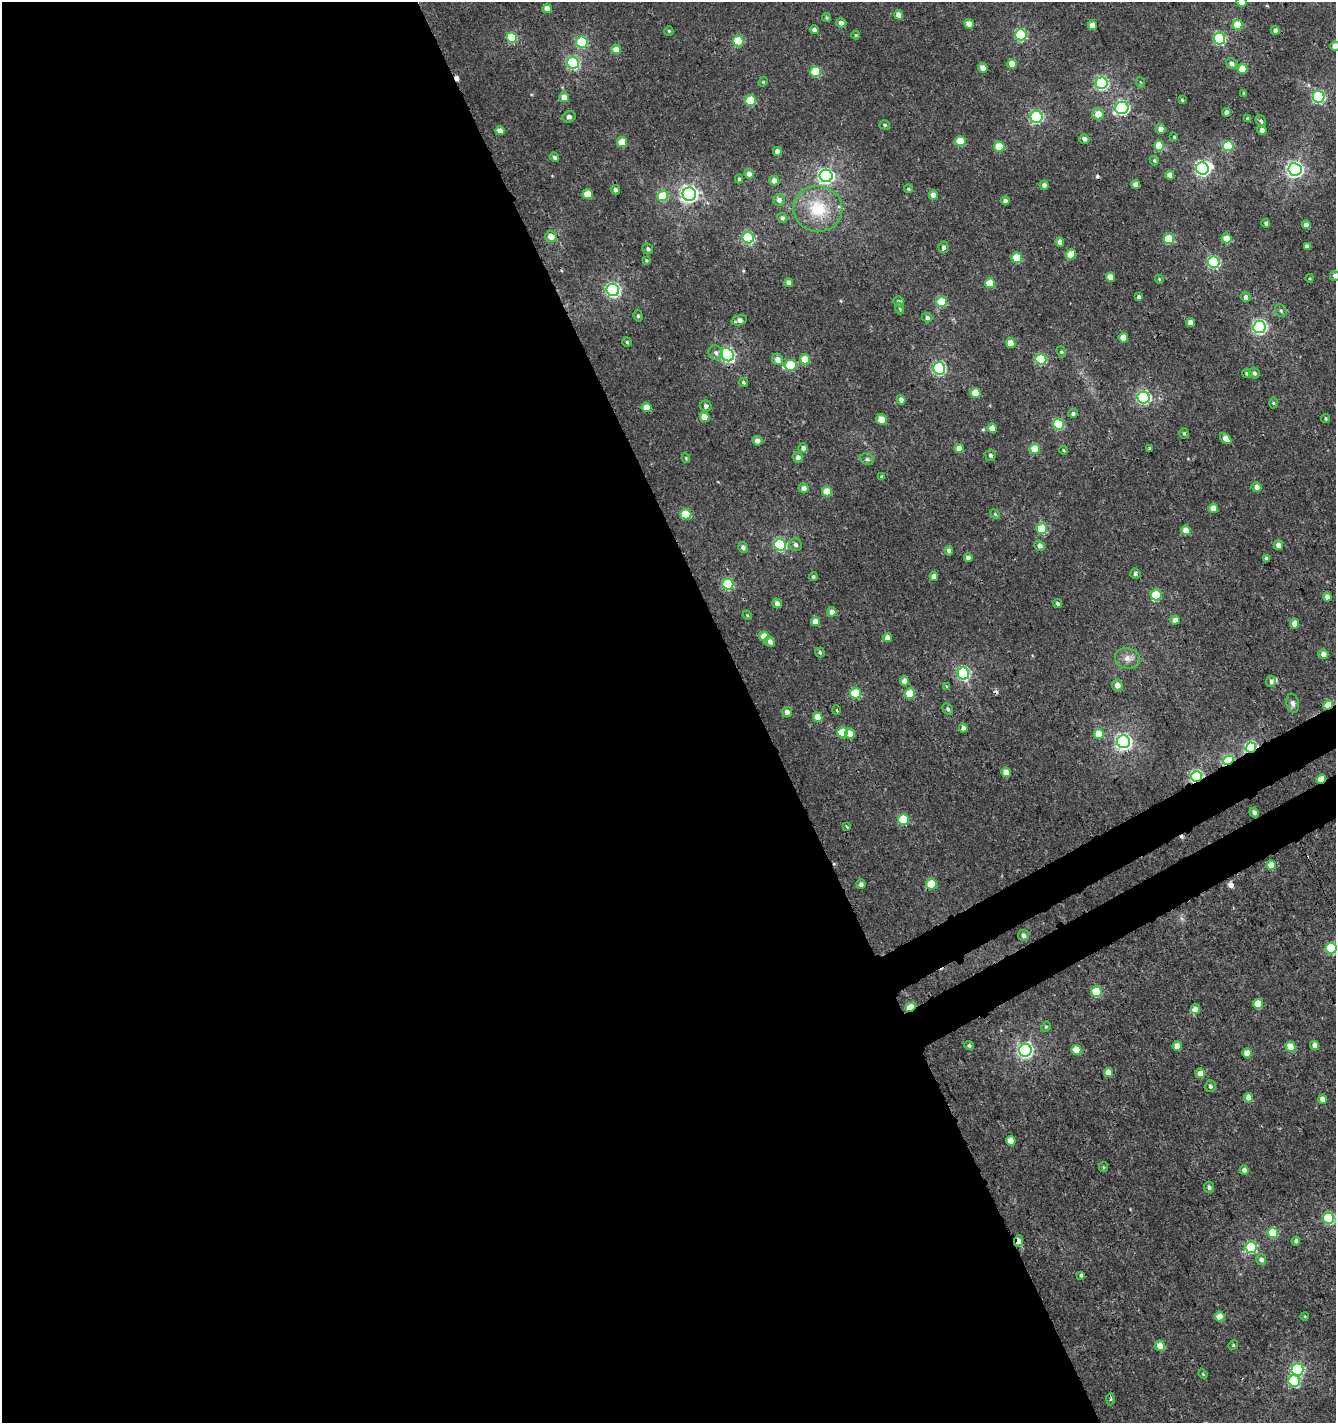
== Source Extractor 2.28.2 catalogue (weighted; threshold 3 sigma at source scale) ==
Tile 9 of 4 x 4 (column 1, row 3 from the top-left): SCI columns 128-1461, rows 1481-2901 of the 5649 x 5800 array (HDU 1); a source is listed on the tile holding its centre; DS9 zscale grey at full resolution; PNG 1338 x 1425 px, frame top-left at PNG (2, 2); each listed source drawn as its Kron ellipse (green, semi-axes under 4 px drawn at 4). Shown black and unused: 59% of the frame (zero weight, under 3 of 4 exposures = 5% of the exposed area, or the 3 px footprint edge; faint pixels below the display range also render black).
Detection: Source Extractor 2.28.2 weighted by HDU 2 'WHT'; one run over the whole footprint, this tile lists its part. Background 0.00116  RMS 0.0019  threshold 0.00838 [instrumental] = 3 sigma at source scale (4.5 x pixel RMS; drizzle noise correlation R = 1.50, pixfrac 1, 0.0396/0.0396 arcsec/px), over >= 5 px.
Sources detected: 254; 1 inside a brighter object's white glare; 5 cosmic-ray / hot-pixel residue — neither listed nor drawn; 2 inside a brighter listed object's ellipse — not listed separately; the other 246 listed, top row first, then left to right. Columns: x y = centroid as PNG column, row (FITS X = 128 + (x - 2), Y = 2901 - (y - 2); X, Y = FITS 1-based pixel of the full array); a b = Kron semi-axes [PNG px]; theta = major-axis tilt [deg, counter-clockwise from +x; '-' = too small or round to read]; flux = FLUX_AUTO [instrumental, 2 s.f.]
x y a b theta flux
1242 2 5 5 - 1.7
547 9 5 4 - 1.6
899 15 5 4 - 1.6
826 18 4 4 - 0.29
841 23 5 4 - 0.81
969 24 5 4 - 2.6
1092 25 5 4 - 2.1
1238 25 5 5 - 4.2
814 30 4 4 - 0.58
1275 30 4 4 - 0.81
669 31 4 4 - 0.25
856 35 4 4 - 0.21
1021 35 6 5 - 21
512 38 5 5 - 9.1
1219 38 6 5 - 21
738 41 5 5 - 9.2
582 42 6 5 - 12
1335 46 4 4 - 2.6
616 49 5 4 - 2
573 63 6 5 - 24
1012 64 5 4 - 2.6
1232 64 6 5 - 0.76
983 68 5 4 - 1.8
1242 69 5 5 - 4.2
816 72 5 5 - 8.1
763 82 5 4 - 0.2
1140 82 5 3 - 0.17
1102 83 6 6 - 32
1244 93 4 3 - 0.26
564 97 5 5 - 2
1319 97 6 6 - 25
1182 100 4 3 - 0.22
751 101 5 5 - 9.9
1122 108 6 6 - 35
1227 112 4 4 - 0.99
1098 114 6 5 - 2.3
569 117 7 5 16 0.65
1036 117 6 6 - 27
1248 119 4 3 - 0.43
1261 121 6 4 -58 0.38
885 125 5 4 - 0.35
1161 129 5 4 - 1.3
1262 130 5 4 - 0.71
500 131 5 4 - 1.9
1174 137 4 4 - 0.23
1084 139 5 4 - 0.75
960 141 5 5 - 5.5
622 142 5 5 - 4.7
1159 146 5 5 - 4.6
1228 146 5 5 - 8.8
999 147 5 5 - 5.6
777 151 4 4 - 1.2
554 157 5 4 - 0.41
1154 161 5 4 - 0.32
1202 169 6 6 - 42
1295 169 6 6 - 62
749 174 5 4 - 1.4
1170 175 4 4 - 1.4
826 176 6 6 - 56
739 179 4 4 - 0.29
774 181 5 5 - 1.2
1136 184 4 4 - 1.2
1044 185 4 4 - 0.83
908 189 4 4 - 0.33
615 190 5 4 - 0.67
588 194 5 5 - 4.1
689 194 7 6 - 73
933 195 4 4 - 1.6
663 196 5 5 - 8.6
779 200 6 6 - 0.77
1005 201 4 4 - 0.68
818 209 24 23 - 8.1
782 218 5 5 - 0.42
1266 223 4 4 - 0.42
1306 225 4 4 - 1.2
551 236 6 5 - 1.6
748 238 6 5 - 21
1226 238 5 5 - 2.7
1169 239 5 5 - 9.1
1060 242 5 4 - 1.2
1307 246 4 4 - 0.73
944 247 5 5 - 0.57
648 249 5 5 - 0.44
1070 254 5 5 - 2.8
1017 258 5 5 - 8.1
646 260 3 3 - 0.19
1214 262 6 5 - 20
1335 276 5 5 - 0.59
1110 277 5 4 - 2.4
1310 278 4 3 - 0.18
1159 279 4 3 - 0.17
789 283 4 4 - 1.1
990 283 5 5 - 5.2
613 290 6 6 - 42
1139 297 4 4 - 0.48
1246 297 5 4 - 0.75
898 302 5 5 - 0.61
941 302 5 5 - 9.7
900 309 6 3 -71 0.21
1281 311 7 5 -58 0.36
638 316 6 4 -75 0.31
927 318 5 4 - 0.49
739 320 8 5 15 0.86
1191 323 4 4 - 1.7
1259 327 6 6 - 43
1123 338 5 4 - 2.6
627 342 5 5 - 0.27
1010 343 5 4 - 3.1
1061 352 5 4 - 0.26
716 353 7 6 - 0.69
727 355 7 6 - 34
777 359 6 5 - 1.3
805 359 5 5 - 4.4
1041 359 5 5 - 12
791 365 6 5 - 10
939 368 6 6 - 28
1247 373 5 4 - 0.33
1254 373 6 5 - 0.54
743 382 5 4 - 0.3
975 393 5 5 - 3.4
1143 397 6 6 - 32
901 400 5 4 - 0.89
1273 403 5 3 - 0.22
706 406 5 5 - 0.53
646 407 5 4 - 2.5
1073 413 5 4 - 0.51
704 417 5 4 - 2.9
1325 419 4 4 - 0.24
881 420 5 5 - 4.7
1058 424 5 5 - 12
992 428 5 4 - 1.5
1184 433 5 4 - 0.29
1226 438 7 4 -42 1.6
757 441 5 4 - 1
803 448 5 4 - 0.7
959 448 4 4 - 2
1035 449 5 5 - 6
1149 449 3 3 - 0.7
1064 450 4 3 - 0.21
990 455 6 5 - 0.53
798 457 5 5 - 0.97
686 458 4 4 - 0.2
867 459 7 5 -27 0.44
882 476 3 3 - 0.61
1257 487 5 4 - 1
804 488 5 4 - 1
827 491 5 4 - 4.5
1213 508 4 4 - 2.4
686 514 5 5 - 8.3
995 514 6 3 -45 0.2
1042 529 5 5 - 6.9
1186 531 5 4 - 3
780 545 6 5 - 24
796 545 6 6 - 0.62
1278 545 5 4 - 1.3
1040 546 5 5 - 0.86
743 547 5 5 - 0.63
949 551 5 4 - 0.77
968 558 4 4 - 0.98
1266 558 4 4 - 0.4
1135 574 5 5 - 0.49
813 576 4 4 - 0.4
934 576 4 4 - 1.2
728 584 5 5 - 14
1156 595 5 5 - 9.3
1327 597 4 4 - 1.4
777 603 5 4 - 0.99
1057 604 5 4 - 0.42
832 612 5 4 - 1.4
747 615 5 3 - 0.19
1175 620 5 4 - 1.4
815 622 4 4 - 2.5
1294 624 5 4 - 2.2
764 636 5 4 - 3.1
887 638 5 4 - 1.5
770 642 6 4 -51 0.84
820 652 5 4 - 0.4
1323 654 5 4 - 1.3
1127 658 12 10 -13 1.4
963 673 6 6 - 29
904 681 5 4 - 1.5
1271 681 5 5 - 0.55
1117 685 5 5 - 1.5
947 686 3 3 - 0.76
855 693 5 5 - 9.1
910 694 5 5 - 6.8
1293 703 9 6 -78 0.74
1328 705 5 3 - 6.2
948 709 6 4 -62 0.43
837 710 5 3 - 0.17
787 712 5 5 - 0.84
818 717 5 4 - 3
963 728 4 4 - 0.86
842 732 5 5 - 6.4
850 734 5 5 - 2.3
1099 734 5 5 - 4
1124 742 6 6 - 63
1251 747 5 5 - 26
1228 760 5 4 - 18
1006 772 5 4 - 2.5
1197 777 5 5 - 34
1321 779 5 3 - 5.1
1254 812 5 4 - 0.64
903 820 5 5 - 11
847 826 4 3 - 0.28
1271 865 5 4 - 3.1
861 884 5 4 - 0.68
931 884 5 5 - 8.2
1024 935 5 5 - 0.86
1331 948 5 5 - 14
1097 992 5 5 - 10
1258 1004 5 5 - 4.5
910 1007 6 4 26 7.6
1195 1009 5 4 - 1.1
1046 1027 5 4 - 0.28
969 1045 5 4 - 0.42
1315 1045 5 4 - 1.1
1177 1046 4 4 - 1.6
1291 1047 5 5 - 3.7
1025 1050 6 6 - 46
1076 1050 5 5 - 3.4
1247 1053 5 4 - 3.4
1108 1073 4 4 - 1.7
1200 1073 5 5 - 1.9
1210 1086 6 5 - 0.61
1248 1098 4 4 - 1.7
1322 1099 5 4 - 1
1011 1141 5 4 - 2.4
1103 1167 5 4 - 0.23
1244 1170 4 4 - 0.74
1209 1187 5 5 - 0.49
1328 1218 5 5 - 17
1273 1233 5 5 - 9.1
1019 1241 6 3 84 1.5
1296 1241 4 4 - 0.5
1251 1247 5 5 - 18
1261 1260 5 5 - 0.76
1081 1275 4 3 - 0.37
1305 1316 4 3 - 0.15
1220 1317 5 4 - 2.7
1233 1345 5 4 - 0.19
1160 1346 5 5 - 2.1
1297 1369 6 6 - 23
1203 1374 5 3 - 0.16
1294 1381 6 5 - 17
1111 1399 6 4 88 0.3
Overlapping masked pixels (flux is a lower limit): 8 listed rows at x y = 1328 705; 1251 747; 1228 760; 1197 777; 1321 779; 910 1007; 1019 1241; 1160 1346
Isophote crosses this tile's border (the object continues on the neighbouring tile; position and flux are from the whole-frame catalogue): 4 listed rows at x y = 1242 2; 1335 46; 1335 276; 1331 948